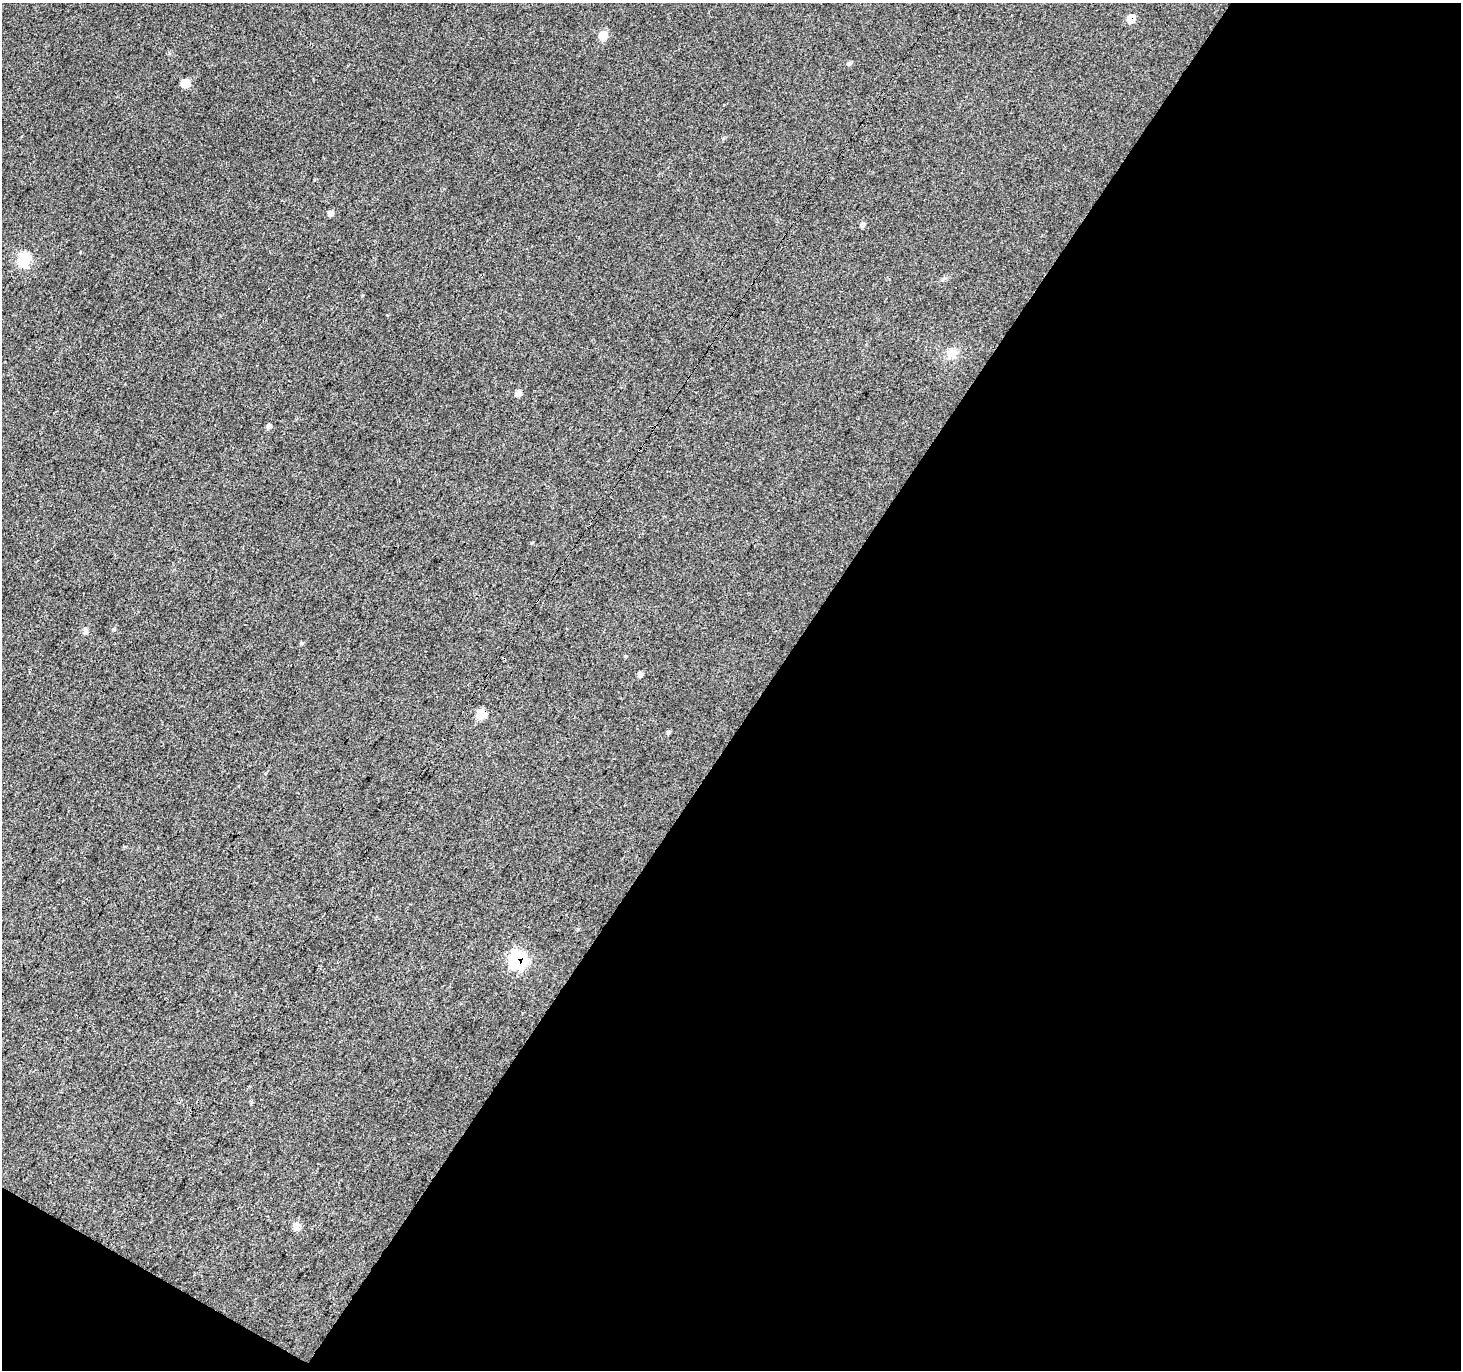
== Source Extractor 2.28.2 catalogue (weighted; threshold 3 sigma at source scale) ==
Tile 4 of 2 x 2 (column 2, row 2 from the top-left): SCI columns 1466-2924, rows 122-1489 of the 2925 x 2958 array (HDU 1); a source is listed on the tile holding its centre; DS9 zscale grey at full resolution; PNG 1463 x 1372 px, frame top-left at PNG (2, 3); no overlay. Shown black and unused: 49% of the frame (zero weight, under 3 of 4 exposures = <1% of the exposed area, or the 3 px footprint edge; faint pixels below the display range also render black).
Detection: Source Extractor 2.28.2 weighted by HDU 2 'WHT'; one run over the whole footprint, this tile lists its part. Background 0.0834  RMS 0.012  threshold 0.0545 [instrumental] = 3 sigma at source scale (4.5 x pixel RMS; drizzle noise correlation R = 1.50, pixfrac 1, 0.0396/0.0396 arcsec/px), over >= 5 px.
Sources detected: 16; all 16 listed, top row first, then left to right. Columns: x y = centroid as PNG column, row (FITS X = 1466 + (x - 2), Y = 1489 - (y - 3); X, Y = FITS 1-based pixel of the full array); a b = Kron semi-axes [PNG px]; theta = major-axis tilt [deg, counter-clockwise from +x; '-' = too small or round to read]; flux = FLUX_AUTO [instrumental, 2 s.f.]
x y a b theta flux
1131 19 7 6 - 20
603 35 6 6 - 30
185 83 6 5 - 28
330 213 6 5 - 4.9
862 225 6 5 - 3.6
24 259 7 7 - 95
952 353 14 12 13 13
518 393 6 5 - 7.2
269 426 6 5 - 3.6
114 629 5 4 - 1.4
85 631 7 5 74 4.2
640 674 7 5 73 3.2
481 714 7 6 - 32
669 732 6 5 - 1.7
518 959 10 9 - 140
296 1226 12 8 -64 6.7
Overlapping masked pixels (flux is a lower limit): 3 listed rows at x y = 1131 19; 481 714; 518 959
Unlisted compact peaks at least as high as the median listed source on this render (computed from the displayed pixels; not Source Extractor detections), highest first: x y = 849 64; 302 643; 531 543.